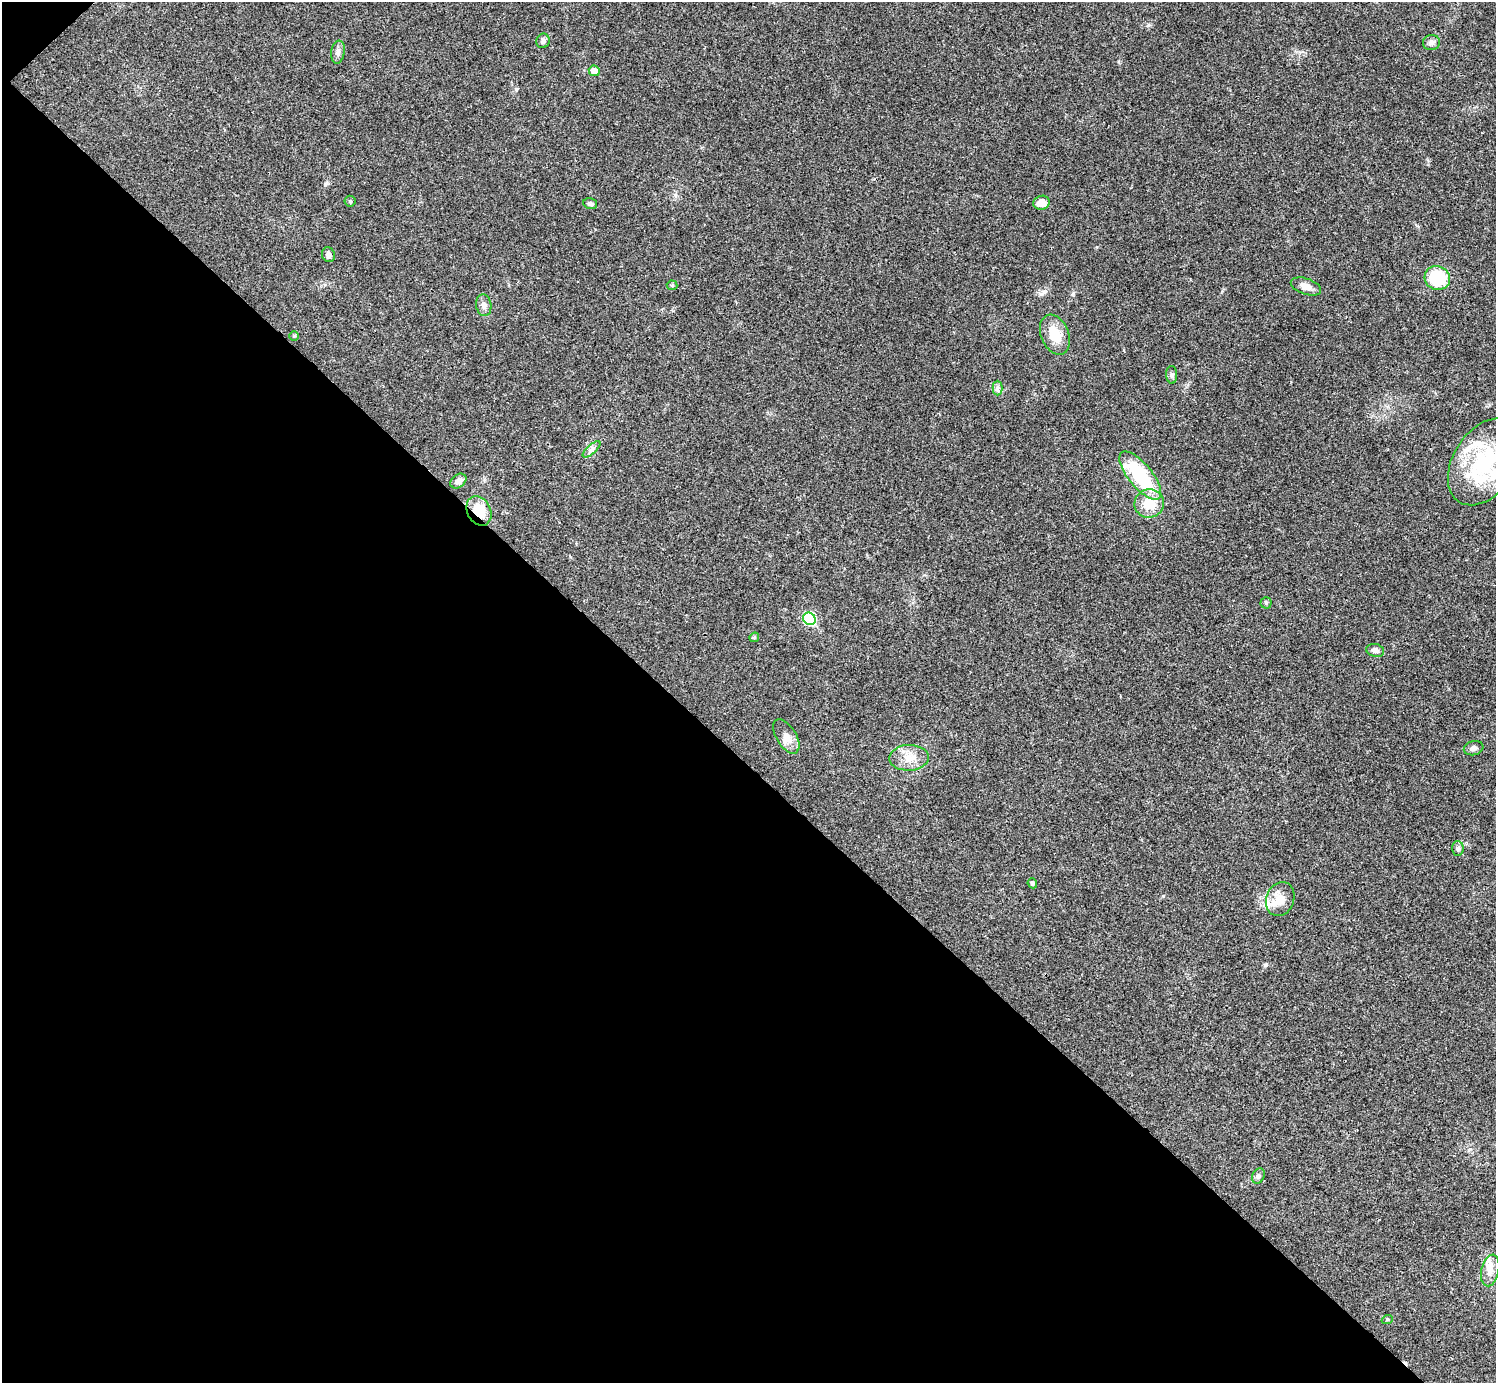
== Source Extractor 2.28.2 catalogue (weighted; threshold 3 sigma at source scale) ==
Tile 9 of 4 x 4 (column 1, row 3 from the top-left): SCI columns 7-1500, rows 1682-3062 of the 5983 x 5983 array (HDU 1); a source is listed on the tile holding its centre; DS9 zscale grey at full resolution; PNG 1498 x 1385 px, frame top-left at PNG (2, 2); each listed source drawn as its Kron ellipse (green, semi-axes under 4 px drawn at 4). Shown black and unused: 45% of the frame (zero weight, under 3 of 4 exposures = <1% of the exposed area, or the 3 px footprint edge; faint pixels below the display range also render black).
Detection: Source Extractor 2.28.2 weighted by HDU 2 'WHT'; one run over the whole footprint, this tile lists its part. Background 0.0192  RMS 0.004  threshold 0.0179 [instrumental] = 3 sigma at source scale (4.5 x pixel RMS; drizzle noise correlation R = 1.50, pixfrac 1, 0.05/0.05 arcsec/px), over >= 5 px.
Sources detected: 40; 1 cosmic-ray / hot-pixel residue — neither listed nor drawn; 4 inside a brighter listed object's ellipse — not listed separately; the other 35 listed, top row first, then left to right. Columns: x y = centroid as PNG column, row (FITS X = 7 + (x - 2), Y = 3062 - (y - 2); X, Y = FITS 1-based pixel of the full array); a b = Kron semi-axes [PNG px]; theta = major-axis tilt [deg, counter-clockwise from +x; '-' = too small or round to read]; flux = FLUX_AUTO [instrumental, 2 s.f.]
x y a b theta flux
543 41 7 6 - 1.3
1431 42 8 7 - 1.4
338 52 11 6 81 1.6
594 71 5 5 - 3.3
350 201 5 5 - 0.6
1041 203 8 7 - 4
590 204 7 5 -18 0.89
328 255 7 6 - 1.5
1437 278 13 12 - 18
672 285 5 5 - 0.53
1306 286 16 8 -18 2.9
484 305 11 7 -79 1.7
1055 335 21 14 -67 8.2
294 336 5 5 - 0.46
1172 375 9 5 -87 0.98
997 388 7 5 90 1
592 449 11 4 40 1.3
1485 462 48 31 56 37
1140 476 29 12 -51 28
458 481 9 6 37 2.5
1149 503 15 14 - 8.5
479 511 15 11 -62 10
1266 603 5 5 - 0.65
809 619 7 6 - 26
754 637 5 4 - 0.62
1375 650 9 6 -15 1.6
786 736 19 10 -58 3.7
1474 748 10 7 15 1.4
909 758 19 13 1 5.8
1458 848 7 5 -87 1.1
1032 883 5 4 - 0.67
1280 899 17 14 71 5.5
1258 1176 8 6 63 1.1
1490 1270 16 8 77 3.2
1387 1320 5 3 - 0.41
Overlapping masked pixels (flux is a lower limit): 1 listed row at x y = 479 511
Isophote crosses this tile's border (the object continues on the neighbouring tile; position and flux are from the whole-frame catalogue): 1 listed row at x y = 1485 462
Unlisted compact peaks at least as high as the median listed source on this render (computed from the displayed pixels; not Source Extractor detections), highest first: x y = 1073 294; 1265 965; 516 89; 1163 896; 325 184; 1041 294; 1148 25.